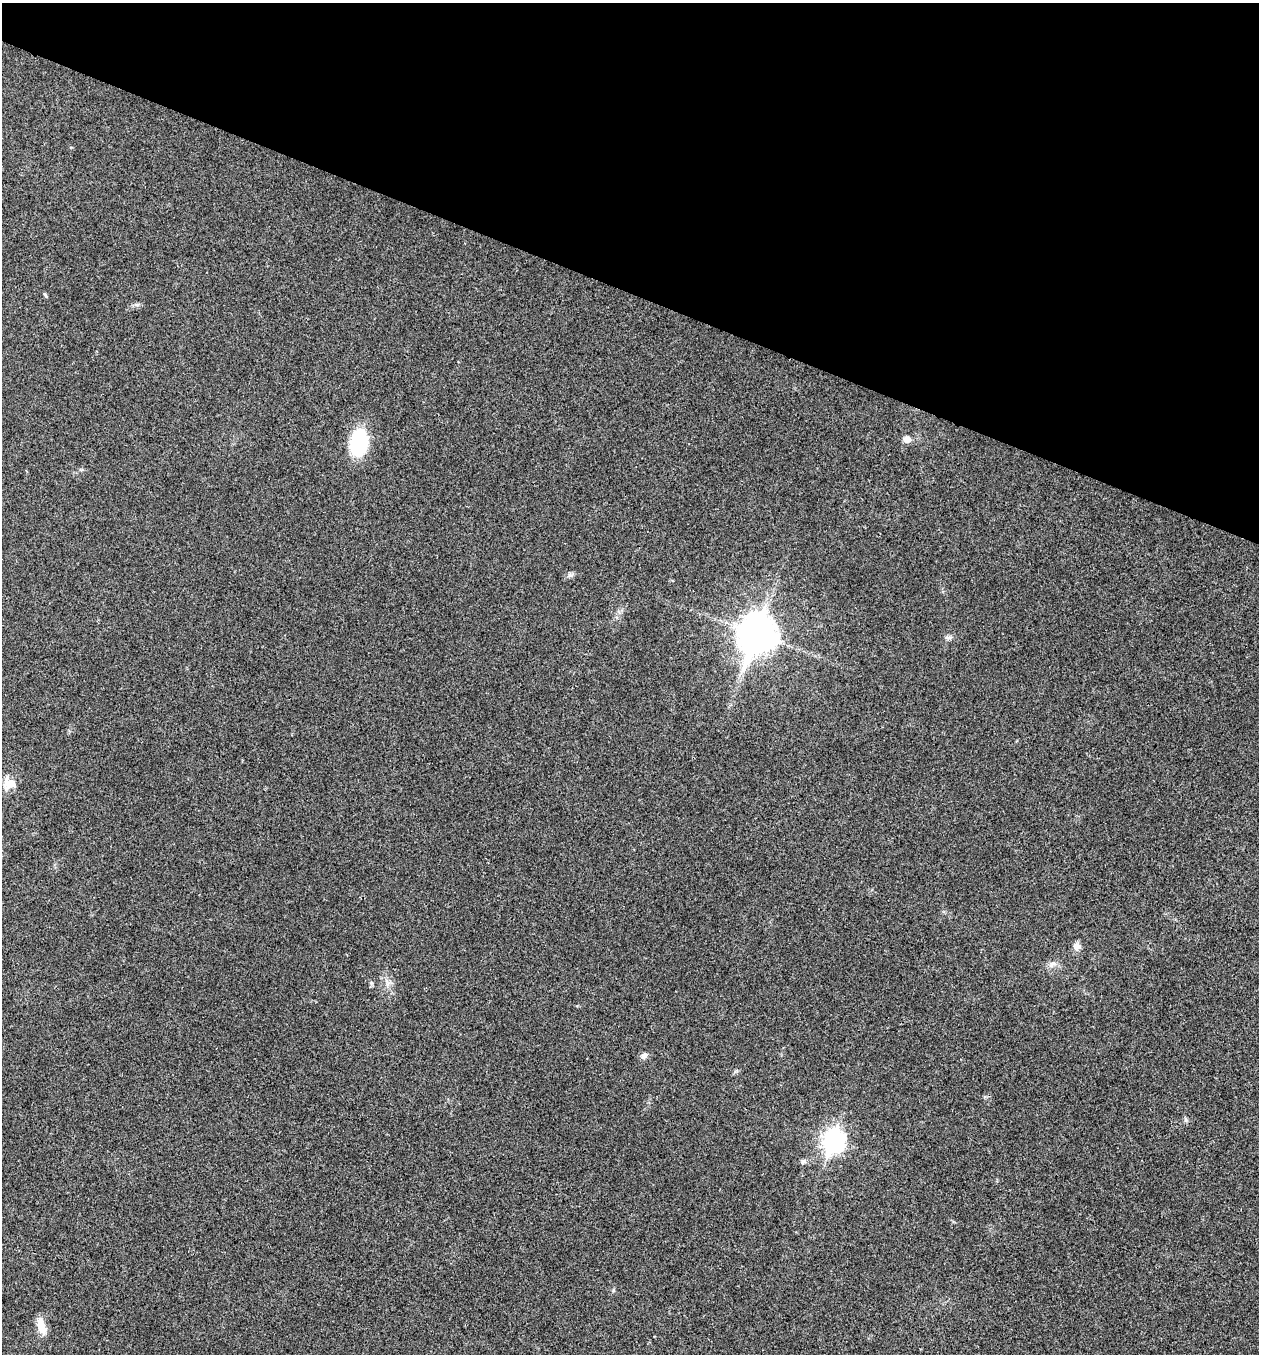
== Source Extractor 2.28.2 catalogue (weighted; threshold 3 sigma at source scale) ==
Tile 2 of 4 x 4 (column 2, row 1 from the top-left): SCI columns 1524-2780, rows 4061-5412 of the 5436 x 5425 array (HDU 1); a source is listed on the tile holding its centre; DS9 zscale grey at full resolution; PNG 1261 x 1356 px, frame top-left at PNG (2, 3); no overlay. Shown black and unused: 21% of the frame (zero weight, under 3 of 4 exposures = <1% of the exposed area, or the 3 px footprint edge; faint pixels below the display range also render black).
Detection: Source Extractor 2.28.2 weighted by HDU 2 'WHT'; one run over the whole footprint, this tile lists its part. Background 0.0202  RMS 0.0057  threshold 0.0258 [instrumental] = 3 sigma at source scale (4.5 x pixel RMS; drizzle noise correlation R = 1.50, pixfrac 1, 0.05/0.05 arcsec/px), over >= 5 px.
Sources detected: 13; all 13 listed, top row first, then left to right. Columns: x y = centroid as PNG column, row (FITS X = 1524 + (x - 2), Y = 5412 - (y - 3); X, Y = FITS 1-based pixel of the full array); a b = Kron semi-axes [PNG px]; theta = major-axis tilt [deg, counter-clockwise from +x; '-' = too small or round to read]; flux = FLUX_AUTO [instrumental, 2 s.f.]
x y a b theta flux
45 295 7 3 -54 0.72
907 439 8 7 - 3.5
359 443 28 18 82 32
570 575 6 6 - 1.4
757 634 15 12 70 1100
948 638 10 5 -1 1.5
9 784 18 13 4 6.6
1076 946 10 9 - 2.8
1052 964 9 3 45 1.3
644 1056 8 7 - 2.2
834 1141 10 8 71 290
803 1161 7 6 - 1.3
41 1326 22 8 -72 6.9
Unlisted compact peaks at least as high as the median listed source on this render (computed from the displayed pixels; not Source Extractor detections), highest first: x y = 613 1290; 137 305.